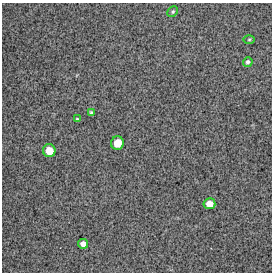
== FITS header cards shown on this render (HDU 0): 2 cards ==
NAXIS1  =                  270 / FITS: X Dimension
NAXIS2  =                  270 / FITS: Y Dimension

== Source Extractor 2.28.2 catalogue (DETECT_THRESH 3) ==
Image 270 x 270 px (HDU 0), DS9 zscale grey, 1 PNG px = 1 image px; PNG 274 x 274 px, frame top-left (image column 1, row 270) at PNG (2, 3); each listed source drawn as its Kron ellipse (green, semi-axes under 4 px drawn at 4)
Background 14700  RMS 350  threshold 1060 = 3 sigma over >= 5 px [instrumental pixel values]
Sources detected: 9; all 9 listed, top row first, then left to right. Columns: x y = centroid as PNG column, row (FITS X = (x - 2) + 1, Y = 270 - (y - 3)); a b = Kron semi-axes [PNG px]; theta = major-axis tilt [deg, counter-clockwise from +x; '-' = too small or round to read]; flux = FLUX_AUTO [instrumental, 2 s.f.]
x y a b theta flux
173 12 6 4 46 39000
249 39 6 4 1 28000
248 62 5 4 - 55000
91 112 3 3 - 37000
77 119 3 3 - 25000
117 143 6 6 - 350000
49 151 6 6 - 310000
209 204 6 5 - 220000
83 244 5 4 - 130000